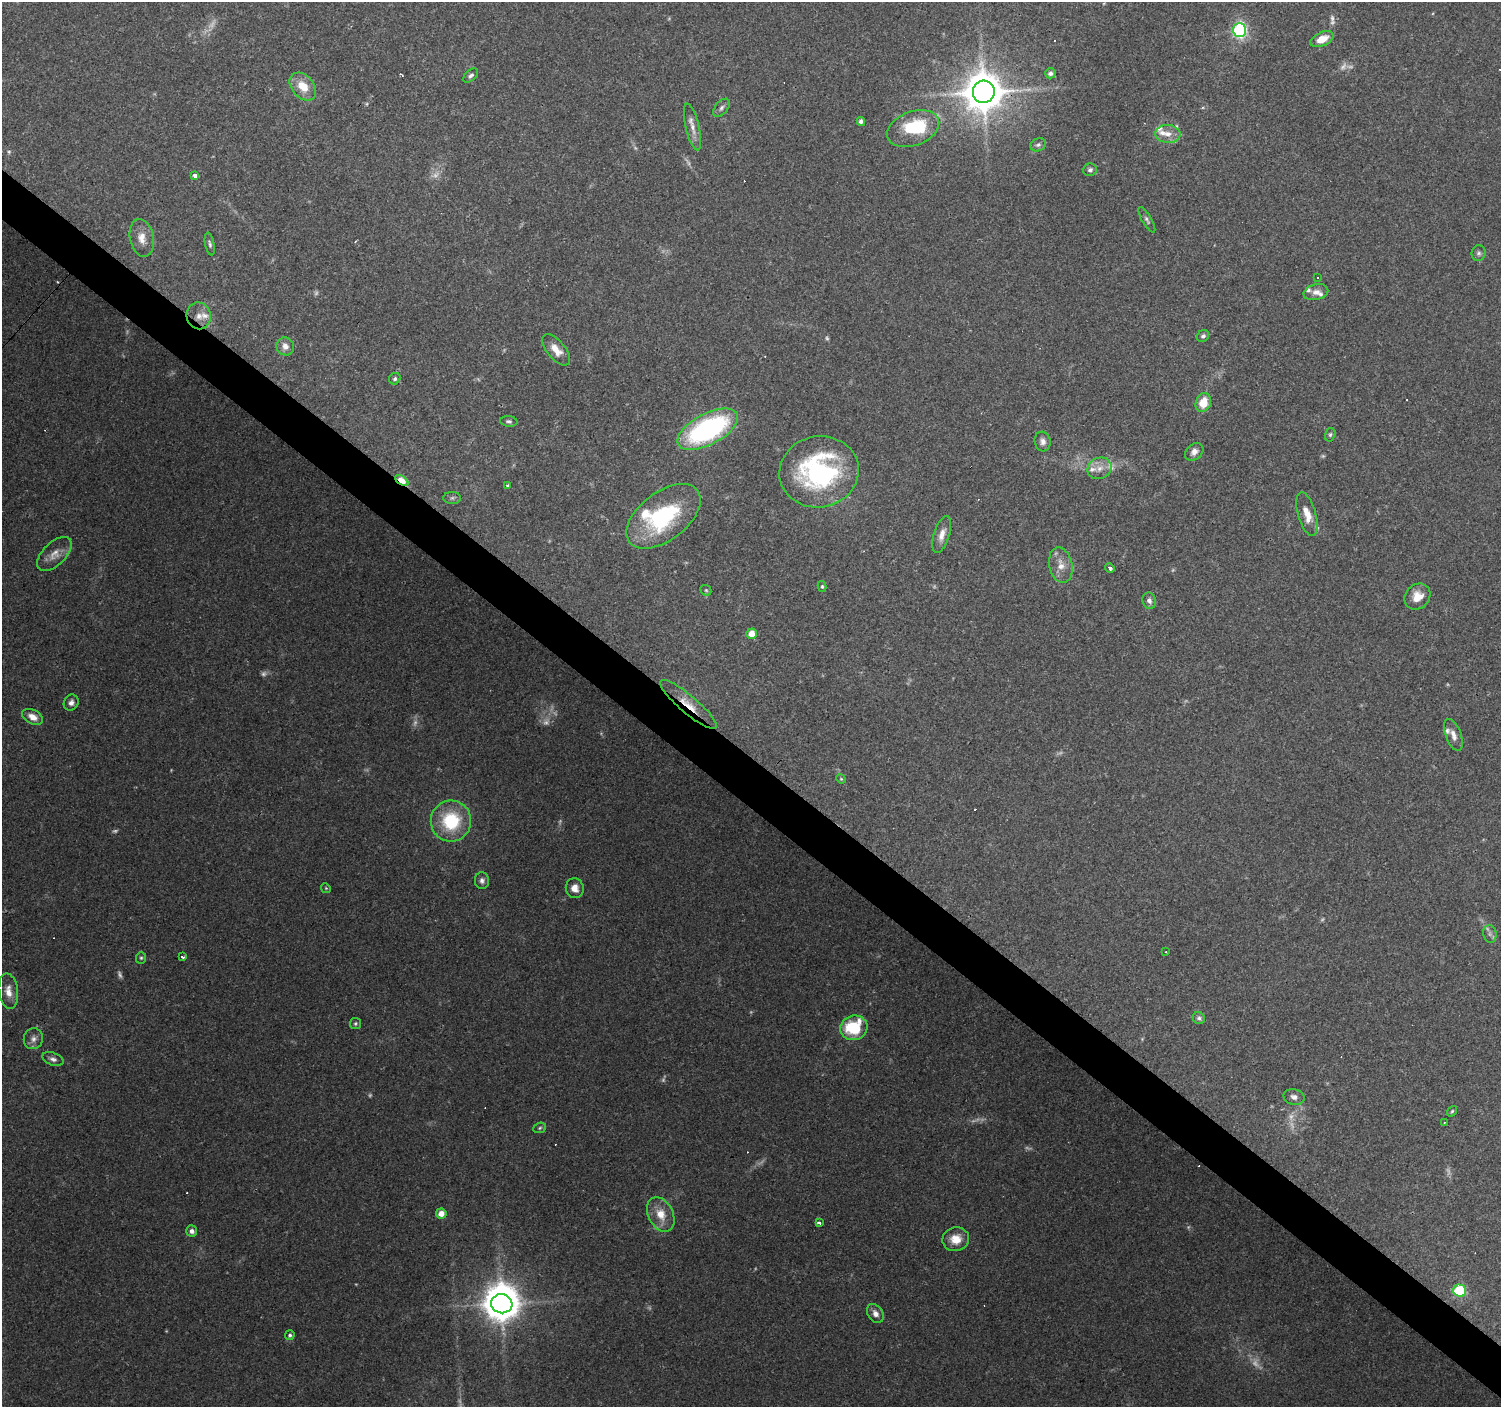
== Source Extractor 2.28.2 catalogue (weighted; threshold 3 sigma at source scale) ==
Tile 6 of 4 x 4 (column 2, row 2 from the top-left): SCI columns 1500-2998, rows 2977-4381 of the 6000 x 6021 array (HDU 1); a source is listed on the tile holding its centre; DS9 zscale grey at full resolution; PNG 1503 x 1409 px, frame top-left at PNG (2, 2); each listed source drawn as its Kron ellipse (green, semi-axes under 4 px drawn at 4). Shown black and unused: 4% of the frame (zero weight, under 3 of 4 exposures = <1% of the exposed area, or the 3 px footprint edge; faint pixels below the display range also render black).
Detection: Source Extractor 2.28.2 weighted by HDU 2 'WHT'; one run over the whole footprint, this tile lists its part. Background 0.0746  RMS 0.0054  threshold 0.0242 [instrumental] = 3 sigma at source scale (4.5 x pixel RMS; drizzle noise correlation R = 1.50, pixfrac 1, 0.0396/0.0396 arcsec/px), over >= 5 px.
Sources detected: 131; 30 too faint to see at this stretch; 2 inside a brighter object's white glare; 10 cosmic-ray / hot-pixel residue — neither listed nor drawn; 10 inside a brighter listed object's ellipse — not listed separately; the other 79 listed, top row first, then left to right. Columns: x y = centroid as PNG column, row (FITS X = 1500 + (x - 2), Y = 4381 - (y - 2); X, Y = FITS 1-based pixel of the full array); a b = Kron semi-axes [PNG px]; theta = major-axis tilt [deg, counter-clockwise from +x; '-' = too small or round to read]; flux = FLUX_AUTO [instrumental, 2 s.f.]
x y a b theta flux
1239 30 7 6 - 100
1322 39 12 7 25 7.7
1050 73 5 5 - 1.9
471 76 9 5 42 1.4
303 86 16 11 -48 10
984 92 11 11 - 1700
722 108 10 6 51 1.8
861 121 4 4 - 1.9
692 127 24 7 -77 5
913 129 27 17 20 31
1168 134 12 9 -4 4.8
1038 145 8 6 22 1.6
1090 170 7 6 - 1.6
194 176 3 3 - 7.8
1147 220 14 4 -60 1.5
142 238 19 12 -79 7.4
210 244 11 4 -78 1.4
1479 253 8 7 - 1.4
1318 277 3 3 - 0.83
1316 292 12 7 13 3.3
199 316 13 12 - 5.9
1203 336 6 5 - 1.5
285 346 9 8 - 3.5
556 350 19 9 -51 6.3
395 379 6 5 - 1.4
1203 403 10 7 71 10
509 421 8 5 -7 1.3
708 429 33 15 28 96
1330 435 7 5 74 1
1043 441 10 8 -76 2.7
1194 452 10 7 41 3
1099 468 12 10 23 4.9
819 472 40 35 9 98
402 481 7 4 -37 20
507 486 3 3 - 1.5
452 498 9 6 1 1.3
1307 514 22 9 -74 7.5
663 516 43 24 37 58
942 534 19 8 73 5
54 554 21 11 45 6.4
1061 565 18 11 -77 6.5
1110 568 5 3 - 1.2
822 586 5 4 - 0.77
706 590 6 5 - 0.87
1417 597 14 12 47 7.8
1149 601 8 7 - 2.1
752 634 5 5 - 7.4
71 703 8 7 - 2.4
688 704 36 9 -40 13
33 717 11 7 -28 5
1453 735 17 8 -69 4
841 779 5 4 - 0.61
451 821 20 20 - 33
482 880 8 7 - 2
326 888 5 4 - 0.62
575 888 10 9 - 4.5
1490 934 9 6 -78 2
1166 952 3 2 - 0.38
183 957 4 3 - 1
141 958 6 5 - 0.91
8 991 18 9 -81 5.6
1199 1018 6 5 - 1.3
355 1023 5 5 - 0.95
854 1028 14 12 17 30
33 1039 10 9 - 2.9
53 1059 11 6 -19 2.1
1294 1097 11 7 -12 2.7
1452 1111 6 4 53 0.77
1444 1123 3 2 - 0.66
540 1128 6 5 - 0.93
441 1213 5 5 - 5.2
661 1214 18 12 -63 9.4
819 1223 3 3 - 3.6
192 1231 5 5 - 2.3
956 1239 13 12 - 7.7
1460 1290 6 6 - 32
502 1304 11 9 -8 1200
875 1313 10 7 -57 3.2
290 1335 5 4 - 1.2
Overlapping masked pixels (flux is a lower limit): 3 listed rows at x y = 984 92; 402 481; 688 704